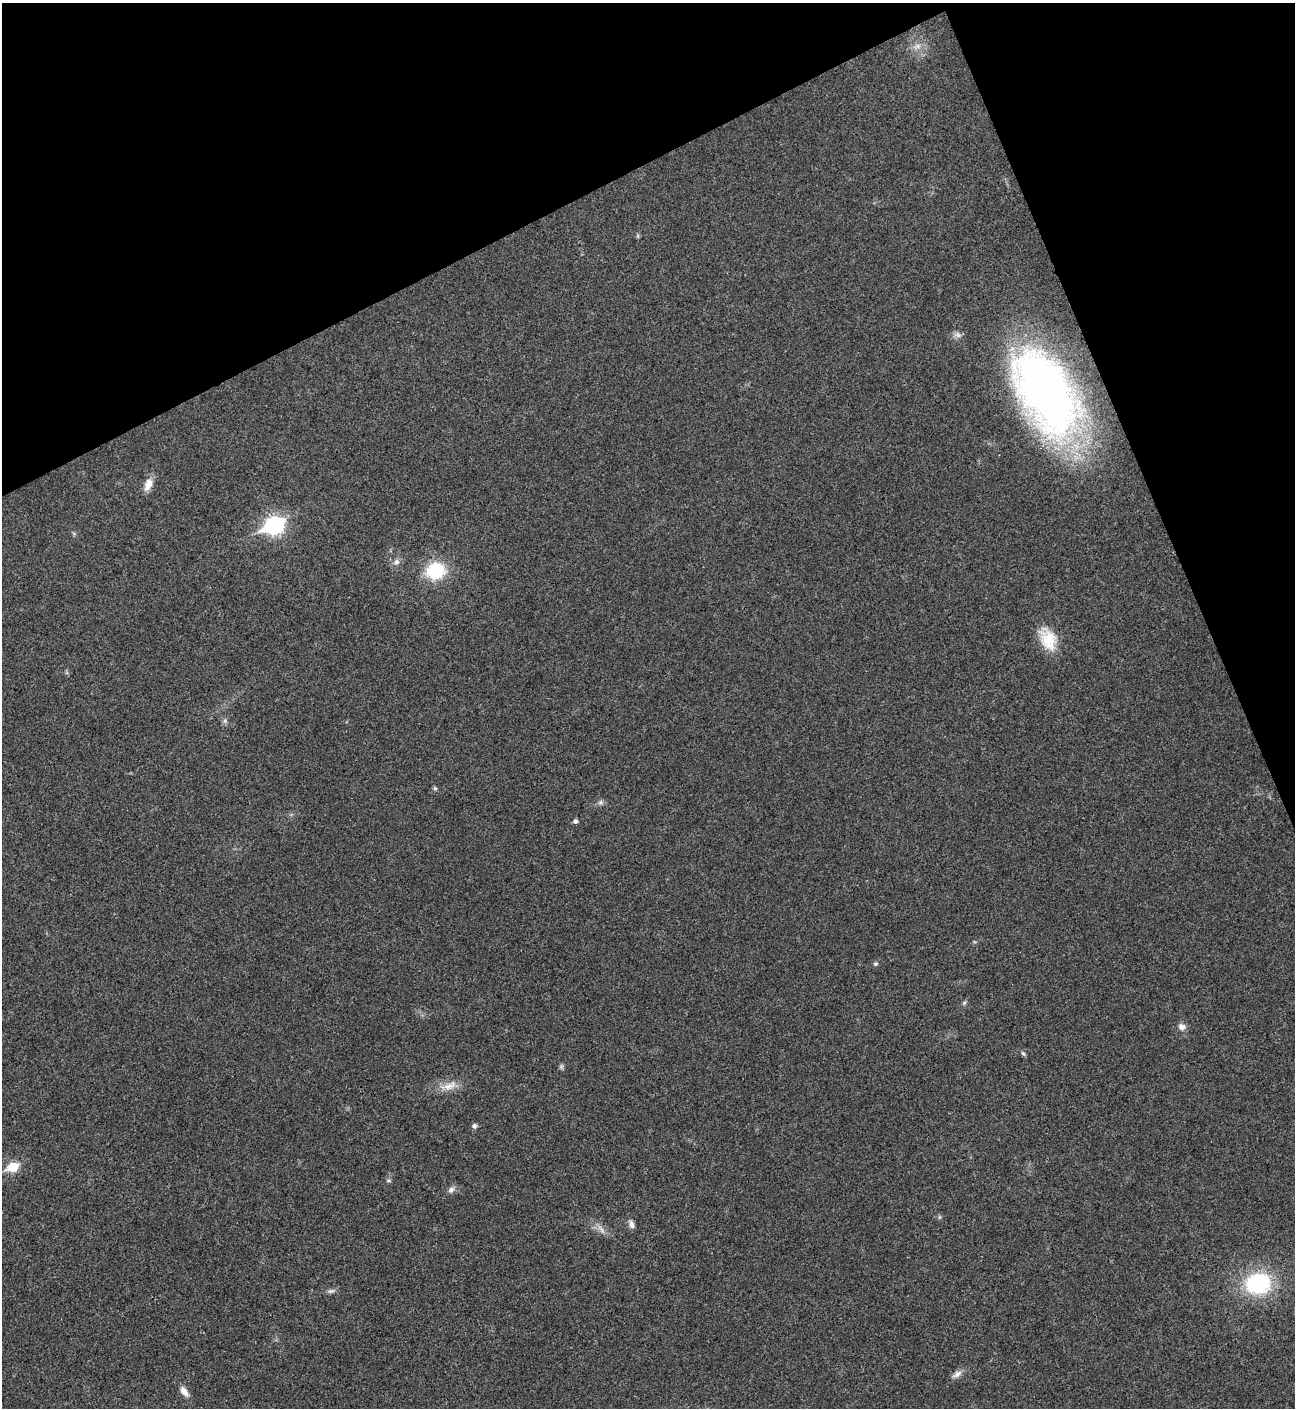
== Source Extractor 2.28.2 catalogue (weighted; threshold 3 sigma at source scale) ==
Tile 3 of 4 x 4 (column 3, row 1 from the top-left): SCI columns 2876-4168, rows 4219-5624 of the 5618 x 5629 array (HDU 1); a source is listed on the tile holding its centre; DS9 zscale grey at full resolution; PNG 1297 x 1410 px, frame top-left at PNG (2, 3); no overlay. Shown black and unused: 21% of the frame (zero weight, under 3 of 4 exposures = <1% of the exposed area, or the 3 px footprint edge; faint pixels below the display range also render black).
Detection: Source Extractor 2.28.2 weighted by HDU 2 'WHT'; one run over the whole footprint, this tile lists its part. Background 0.0202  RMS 0.0056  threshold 0.0251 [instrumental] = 3 sigma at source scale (4.5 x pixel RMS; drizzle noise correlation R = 1.50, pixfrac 1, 0.05/0.05 arcsec/px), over >= 5 px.
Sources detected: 28; all 28 listed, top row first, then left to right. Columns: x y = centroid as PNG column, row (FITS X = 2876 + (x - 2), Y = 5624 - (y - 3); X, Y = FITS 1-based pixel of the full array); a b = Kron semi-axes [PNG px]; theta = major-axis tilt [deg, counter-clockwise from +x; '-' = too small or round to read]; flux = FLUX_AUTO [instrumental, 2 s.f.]
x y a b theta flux
917 46 10 6 27 2.7
957 335 10 8 -12 2.3
1044 392 93 49 -62 280
148 484 16 9 67 5.8
274 525 9 7 22 190
396 562 8 7 - 2
436 571 17 15 12 30
1048 639 29 17 -66 15
225 721 6 5 - 1.2
435 788 6 5 - 0.8
601 802 7 6 - 1.5
575 821 5 4 - 1.6
875 964 6 5 - 1
964 1003 6 4 46 0.88
1182 1027 9 8 - 3.1
1023 1053 7 4 -45 0.9
561 1067 8 5 84 1
450 1086 21 9 27 6.3
474 1126 6 6 - 1.5
13 1167 7 5 20 26
388 1180 8 4 0 0.85
451 1190 9 7 43 2.1
632 1224 11 6 -65 2.4
601 1229 17 5 -54 2.7
1258 1283 22 18 8 58
331 1291 10 6 14 1.6
957 1374 14 7 32 3.1
184 1391 16 7 -54 3.8